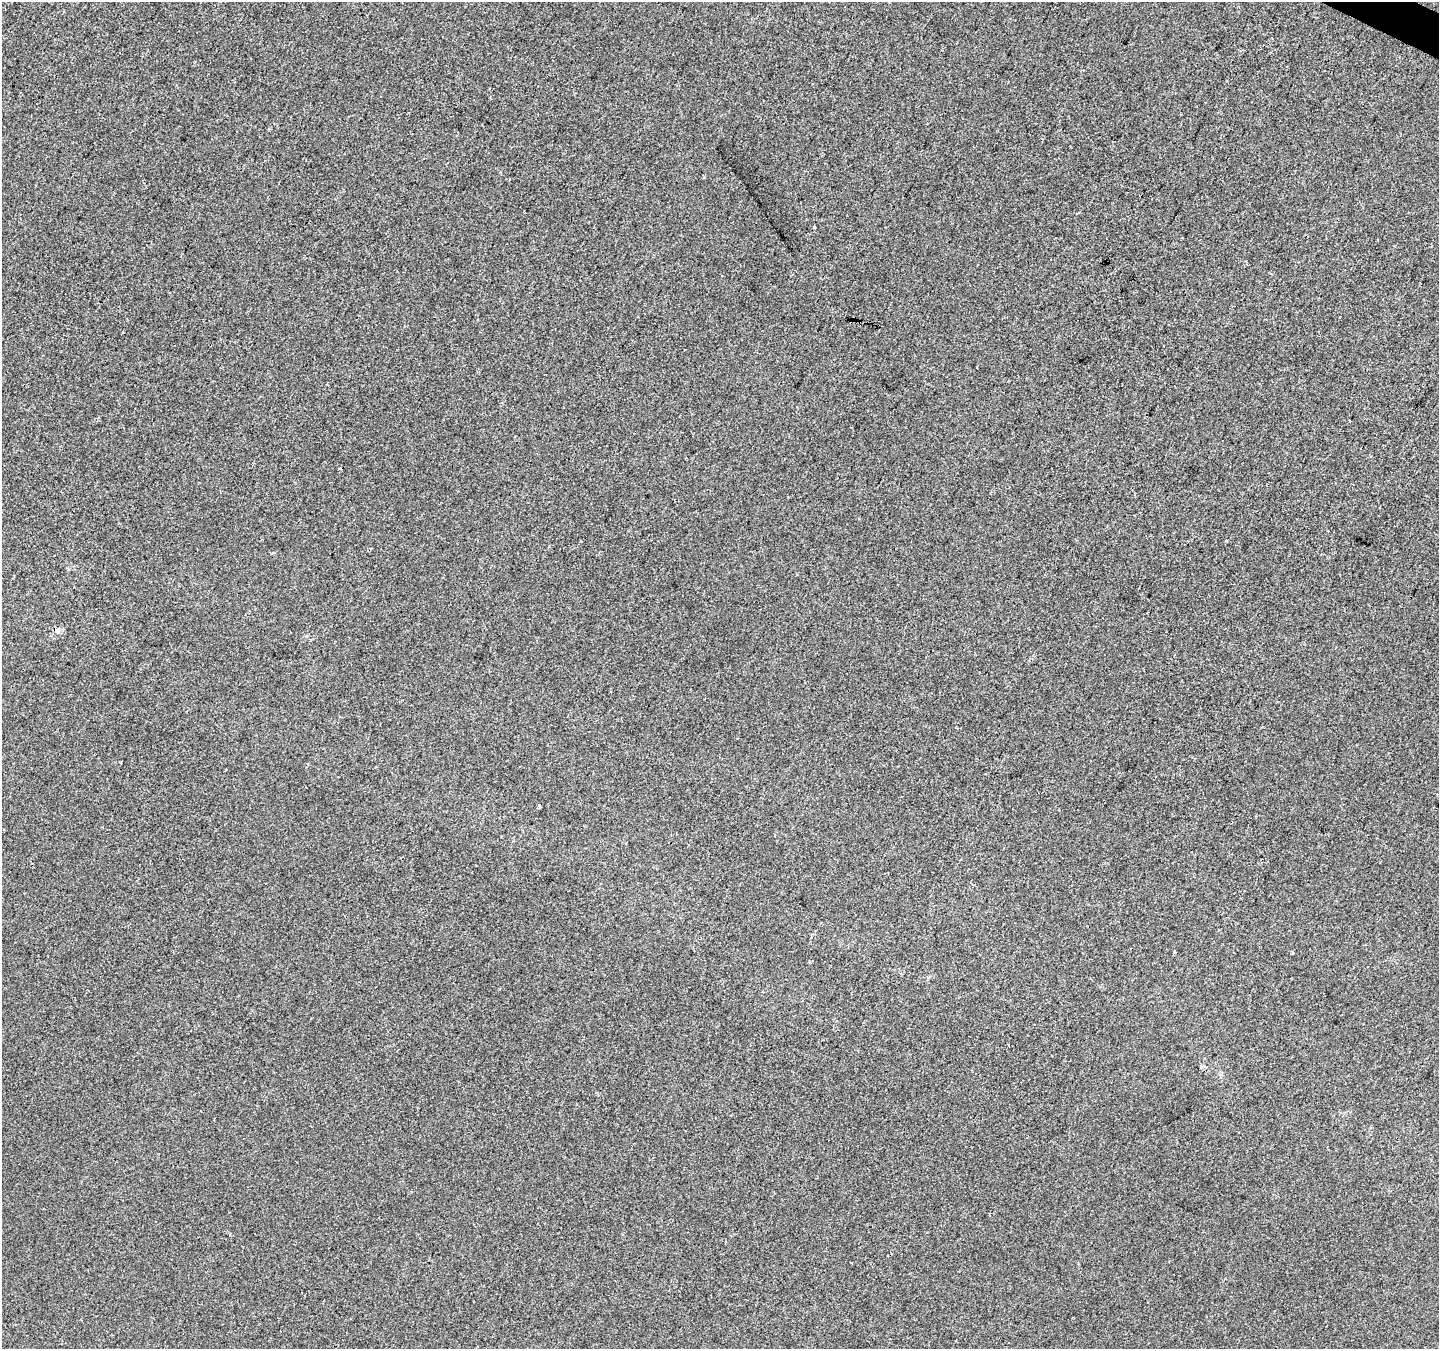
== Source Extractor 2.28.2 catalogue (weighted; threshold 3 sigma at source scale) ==
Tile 10 of 4 x 4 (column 2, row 3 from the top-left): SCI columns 1443-2879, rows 1612-2958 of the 5752 x 5851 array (HDU 1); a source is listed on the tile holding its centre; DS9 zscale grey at full resolution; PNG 1441 x 1351 px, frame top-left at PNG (2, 2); no overlay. Shown black and unused: <1% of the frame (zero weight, under 2 of 3 exposures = <1% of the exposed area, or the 3 px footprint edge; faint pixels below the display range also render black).
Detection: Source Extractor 2.28.2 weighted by HDU 2 'WHT'; one run over the whole footprint, this tile lists its part. Background -3.62e-04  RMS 0.0045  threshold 0.0203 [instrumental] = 3 sigma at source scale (4.5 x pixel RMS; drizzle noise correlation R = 1.50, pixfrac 1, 0.0396/0.0396 arcsec/px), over >= 5 px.
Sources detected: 6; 1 cosmic-ray / hot-pixel residue — not listed; the other 5 listed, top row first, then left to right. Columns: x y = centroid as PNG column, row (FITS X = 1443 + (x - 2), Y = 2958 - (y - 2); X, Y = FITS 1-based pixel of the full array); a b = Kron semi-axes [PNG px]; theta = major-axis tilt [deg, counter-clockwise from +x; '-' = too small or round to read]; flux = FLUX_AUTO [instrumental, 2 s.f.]
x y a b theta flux
814 227 3 2 - 0.46
58 631 8 6 -74 1.4
539 806 3 2 - 1.3
1174 952 4 3 - 0.62
1293 953 3 2 - 0.67